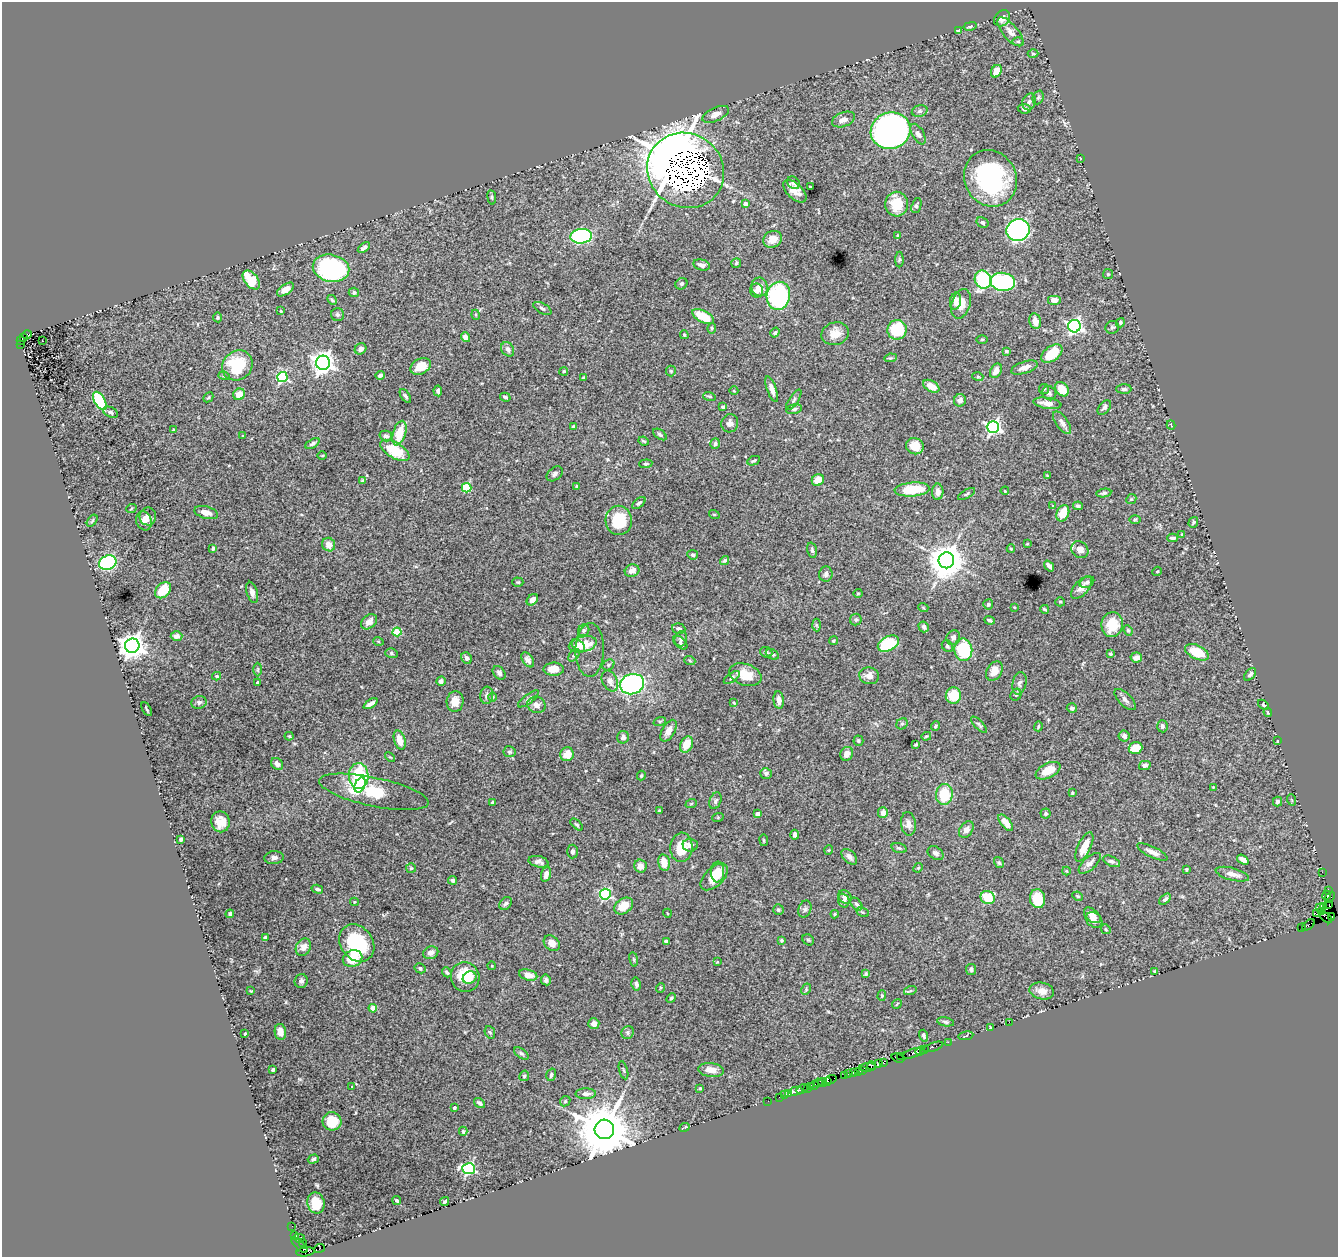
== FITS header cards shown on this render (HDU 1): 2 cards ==
NAXIS1  =                 1336
NAXIS2  =                 1255

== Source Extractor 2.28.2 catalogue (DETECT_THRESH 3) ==
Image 1336 x 1255 px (HDU 1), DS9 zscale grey, 1 PNG px = 1 image px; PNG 1340 x 1259 px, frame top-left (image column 1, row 1255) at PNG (2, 2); each listed source drawn as its Kron ellipse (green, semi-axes under 4 px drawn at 4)
Background 1.92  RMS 0.032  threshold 0.0973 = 3 sigma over >= 5 px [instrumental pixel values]
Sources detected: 453; all 453 listed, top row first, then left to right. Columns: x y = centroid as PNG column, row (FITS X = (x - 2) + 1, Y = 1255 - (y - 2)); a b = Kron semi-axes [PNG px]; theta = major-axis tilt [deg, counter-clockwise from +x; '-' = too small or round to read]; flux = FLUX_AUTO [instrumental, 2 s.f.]
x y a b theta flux
1002 18 9 7 48 14
970 26 6 4 13 5
958 30 4 3 - 4
1010 32 18 7 -49 15
1018 42 5 3 - 2.5
1033 54 5 3 - 2.6
996 71 7 5 60 28
1038 97 7 5 69 4.3
1029 102 8 6 70 8.4
1024 109 6 5 - 7.5
920 111 8 6 17 5.6
716 114 14 6 24 11
843 119 12 7 20 13
891 131 20 18 20 1100
918 134 11 6 -61 8.9
1080 158 3 2 - 1.3
686 170 39 36 -36 25000
990 178 29 26 -63 280
793 183 7 5 -46 7.1
811 187 3 3 - 2.7
795 191 14 7 -43 23
492 197 7 3 -82 3
745 204 4 4 - 16
897 204 12 11 - 51
916 206 8 5 70 4.6
982 222 6 5 - 4.6
1018 230 12 11 - 520
898 235 3 3 - 2.8
581 236 11 7 5 280
773 239 9 8 - 24
364 248 7 3 39 6.6
899 260 8 4 90 3.6
736 263 5 4 - 3.3
702 265 8 5 -14 10
331 268 18 13 -11 370
1108 274 5 5 - 2.9
251 280 11 6 -50 81
983 280 9 8 - 230
1003 282 12 9 -8 300
681 284 6 5 - 4.2
759 287 9 8 - 18
285 290 10 5 35 16
757 290 7 6 - 11
354 292 5 4 - 5
778 296 14 11 77 250
332 300 5 4 - 3.6
1054 300 7 5 0 12
955 301 8 5 81 14
961 304 15 9 73 31
542 308 10 5 -29 5.4
281 311 3 2 - 1.7
337 315 6 6 - 4.5
476 315 5 3 - 2.1
703 316 12 5 -28 58
217 317 5 4 - 3.4
1035 321 8 5 -77 20
1120 323 5 4 - 3.1
1074 326 6 6 - 540
1112 327 7 6 - 4.5
712 328 5 4 - 3.3
897 330 10 9 - 110
775 332 5 4 - 3.7
27 334 5 3 - 310
835 334 14 11 16 25
684 335 4 3 - 2.3
23 337 3 3 - 180
465 337 5 4 - 14
982 339 5 3 - 2.2
20 340 3 2 - 150
42 341 2 2 - 6.6
21 344 2 2 - 140
360 349 6 5 - 7.4
508 349 8 6 -58 8.5
1006 351 4 3 - 3.7
1052 354 12 7 35 63
890 358 6 4 8 2.9
323 363 7 7 - 1500
237 365 16 14 44 96
421 366 11 7 27 32
1024 368 14 6 19 13
564 371 4 4 - 3.7
671 371 5 5 - 2.7
996 371 8 5 61 14
380 375 4 3 - 5.1
224 376 6 3 -16 2.4
282 377 5 5 - 230
978 377 5 3 - 2.1
583 378 3 2 - 2.8
931 386 9 5 -30 23
772 389 13 4 -71 14
1044 389 5 5 - 3.8
1062 389 8 6 -51 31
1124 389 7 4 0 4.5
438 391 5 4 - 4.6
734 391 4 3 - 1.6
1049 393 7 6 - 5.5
239 394 6 5 - 22
405 396 8 3 -56 3.9
709 396 6 4 -17 3.7
208 397 5 3 - 2.3
505 397 5 3 - 4.1
794 400 12 4 56 5.6
960 400 6 6 - 9.4
100 401 10 5 -60 170
1047 403 14 5 -8 19
723 407 4 4 - 3.1
1104 407 8 5 50 5.9
794 409 8 4 13 4.5
110 412 8 5 -25 5.8
730 423 9 8 - 11
1062 423 13 6 -54 9.8
1171 425 4 2 - 1.5
574 427 4 3 - 4.3
993 427 6 6 - 500
174 430 4 3 - 2.1
399 433 13 6 73 53
660 434 8 4 -34 5
243 436 3 2 - 1.8
386 436 6 5 - 8.6
644 441 5 3 - 2.8
312 444 8 4 29 5.3
715 444 5 4 - 6.2
915 446 9 8 - 39
395 450 16 8 -31 79
322 455 5 3 - 2
754 461 6 3 24 3.6
646 464 6 4 6 3.8
555 474 9 6 38 6.6
1047 476 3 2 - 1.6
818 480 6 5 - 27
363 481 4 4 - 3.9
576 486 4 4 - 2
467 488 4 4 - 110
912 489 18 7 4 74
1005 491 4 3 - 1.7
938 492 8 5 89 12
1104 493 7 4 10 4.5
967 494 9 4 29 3.5
1131 499 5 4 - 2.9
639 503 8 4 39 5
1053 506 4 3 - 2.1
1078 506 5 4 - 5.6
131 509 5 3 - 1.9
206 513 12 6 -16 16
1063 513 8 6 68 39
714 514 5 3 - 1.9
148 516 9 8 - 13
1135 519 5 3 - 2.3
619 520 14 13 - 83
92 521 7 3 54 2.8
144 521 9 7 -70 12
1193 522 5 4 - 4.4
1182 534 3 2 - 1.8
1172 538 5 3 - 4
1027 544 3 2 - 1.5
329 545 7 6 - 17
213 548 4 3 - 5.1
1011 549 4 4 - 2.2
812 550 7 4 -76 4.2
1080 550 9 7 -45 17
693 555 5 4 - 4.6
725 560 5 4 - 4.3
946 560 8 8 - 4700
108 563 9 7 22 310
1049 566 6 3 -52 7.5
632 571 7 6 - 14
1157 571 5 4 - 2.5
826 574 7 6 - 7.2
518 582 5 4 - 2.6
1087 582 8 5 28 5.3
1082 588 13 7 47 14
163 590 9 6 45 45
252 592 11 5 -73 9.3
858 593 4 4 - 2.4
532 600 6 5 - 15
1060 602 5 4 - 2.7
988 604 5 5 - 5
923 607 5 3 - 1.8
1014 607 3 2 - 1.7
1045 609 4 2 - 2.8
856 619 6 6 - 4.4
989 620 5 3 - 4.2
369 622 9 6 41 14
816 625 6 4 -87 3
1112 625 12 10 81 54
924 627 5 5 - 8.6
679 629 6 5 - 6
584 630 6 5 - 5.5
1128 630 5 4 - 2.7
397 632 4 4 - 58
177 636 6 5 - 9.1
953 638 7 6 - 6.5
681 639 8 6 76 8.3
378 641 5 3 - 1.9
833 641 4 4 - 2.7
680 643 8 5 -43 5.9
888 643 11 7 26 120
583 644 14 7 14 39
132 646 7 7 - 2300
578 646 7 5 -41 17
947 646 6 5 - 4
590 650 27 14 89 21
963 650 11 9 -80 140
766 652 6 5 - 4.6
1197 652 13 7 -26 58
391 653 6 5 - 3.9
772 654 7 4 -27 4.3
1110 654 4 4 - 3.4
574 655 7 4 52 3.5
467 658 6 5 - 7.4
1136 658 6 5 - 13
528 660 8 5 -54 9.2
690 661 5 3 - 2.5
608 665 6 5 - 3.8
258 669 7 3 90 2.7
554 669 10 6 -1 25
994 671 10 7 59 21
499 673 8 5 -46 6.9
1250 674 7 4 49 5.9
745 675 16 10 -19 43
217 676 4 3 - 2.7
869 676 10 8 -10 14
732 677 9 4 35 5.3
441 681 5 4 - 8.5
610 681 11 7 -64 13
258 683 3 3 - 6.5
1019 683 11 6 77 7.8
632 684 12 10 15 370
487 695 9 6 84 7.9
953 695 8 7 - 56
1016 695 6 5 - 4
492 697 5 3 - 2.3
528 699 12 4 37 5.4
779 700 9 5 -84 13
1125 700 13 6 -46 8.3
199 702 8 6 17 6.7
455 702 10 8 84 26
734 703 4 3 - 2
371 704 8 3 30 9.3
536 705 9 8 - 11
1263 705 6 4 -40 3
1072 708 5 4 - 5.6
147 709 7 2 -59 2.7
1268 712 4 3 - 2.6
660 721 6 4 18 2.7
902 724 6 5 - 3.7
979 725 10 4 -45 4.9
935 726 5 4 - 3.4
1038 726 5 3 - 2.3
1162 726 6 5 - 5.7
668 731 12 6 59 13
289 736 4 4 - 2.3
926 736 5 3 - 2.6
1124 736 5 5 - 7.1
623 737 6 6 - 7.3
400 740 10 5 -74 30
858 741 5 5 - 3.4
1277 741 3 2 - 1.8
686 744 8 6 63 34
916 745 4 3 - 2.8
1136 748 7 6 - 35
509 752 6 5 - 4.6
567 754 7 6 - 27
847 754 7 6 - 15
390 757 5 3 - 2.2
277 764 7 5 -42 10
1145 765 6 4 15 6.4
1048 771 13 7 27 36
766 773 6 5 - 6.2
359 776 13 10 -88 150
641 776 5 3 - 2.5
360 785 8 5 66 41
1213 787 3 3 - 1.7
374 792 56 14 -12 110
1072 793 4 3 - 1.9
944 795 10 8 82 70
1292 800 6 3 -70 2.1
715 801 9 5 70 5.4
492 802 4 4 - 3.3
1277 802 5 4 - 5.3
691 804 6 3 20 2.3
659 810 3 3 - 2.1
883 813 5 5 - 15
1046 813 5 5 - 4
757 814 4 4 - 6.3
718 817 6 4 19 2.1
220 822 10 9 - 23
1006 823 10 5 -50 18
908 824 12 7 -83 12
577 825 8 4 -41 3.7
966 830 9 6 55 10
795 835 5 3 - 6.3
181 839 4 3 - 5.4
764 840 6 3 -82 2.4
690 845 7 6 - 6.6
681 847 15 11 86 52
1084 847 16 6 65 27
899 848 8 4 -15 4
829 850 5 3 - 1.8
573 851 7 5 88 4.9
1152 852 17 5 -25 13
936 853 9 6 -33 6.9
849 857 9 5 -45 7.5
274 858 9 6 5 7.4
1243 860 6 4 -36 12
1111 861 9 5 -24 5.3
538 862 10 5 -12 9.1
664 863 8 5 -78 27
999 863 6 4 -57 3.3
1090 863 14 6 43 10
640 866 6 6 - 17
411 868 5 5 - 3.1
918 868 5 4 - 2.7
1186 869 3 3 - 2.5
1066 871 4 4 - 2.2
717 872 10 7 -87 17
1322 872 2 2 - 47
546 874 8 5 73 11
1232 874 17 6 -15 16
714 877 17 9 44 42
453 880 4 3 - 4.4
317 889 6 3 -16 4.2
1329 890 4 2 - 150
605 894 5 5 - 260
1327 895 5 3 - 90
1078 896 5 3 - 2.6
845 897 7 6 - 10
988 897 7 6 - 84
1330 897 6 3 51 220
1038 899 9 7 -82 62
1165 899 7 4 42 5.9
844 901 7 5 -71 7.3
354 902 4 4 - 2.2
506 903 7 5 43 5.1
856 904 7 4 -50 5
1329 904 2 2 - 25
624 906 10 7 36 38
1324 906 3 2 - 2.6
1320 908 3 3 - 36
805 909 9 6 71 5.7
778 910 5 5 - 4.5
1322 911 4 3 - 81
862 912 6 4 -28 3.4
667 913 4 3 - 1.7
230 914 4 3 - 5.4
835 914 4 4 - 2.3
1316 914 4 3 - 100
1092 915 10 6 -41 17
1326 917 7 2 -40 87
1332 917 3 2 - 39
1094 920 9 7 -39 13
1309 925 7 3 37 430
1302 928 3 2 - 89
1106 929 5 4 - 3
265 938 4 3 - 6.5
781 940 4 4 - 3.3
808 940 6 5 - 2.7
666 941 4 3 - 4
357 943 20 16 -53 160
552 943 9 7 -41 16
303 947 9 7 58 14
431 953 8 6 23 9.7
353 959 10 8 23 43
634 959 7 3 -81 3
717 962 4 4 - 1.7
492 966 4 2 - 1.6
420 968 6 5 - 4.1
971 969 5 5 - 6.3
1155 971 3 3 - 2.7
447 972 5 3 - 3.9
866 974 4 4 - 3.4
528 975 9 5 -15 16
465 977 15 14 - 65
470 978 7 5 32 14
546 980 5 5 - 7.2
301 981 7 6 - 6.2
636 984 6 4 -77 7.8
660 988 5 3 - 2
806 989 6 4 60 2.9
251 991 3 3 - 1.9
910 991 6 4 18 3.3
1042 991 12 8 -11 18
882 996 5 4 - 2.5
671 998 5 4 - 3.5
897 1004 5 2 - 1.9
373 1008 4 4 - 34
945 1022 8 4 -10 4.5
1009 1022 2 2 - 38
594 1024 5 5 - 11
990 1027 3 3 - 2.1
280 1032 8 5 -80 14
490 1032 6 5 - 3.2
628 1032 6 6 - 4.7
245 1034 3 2 - 2
923 1036 6 4 -73 4.1
966 1036 7 2 11 1.8
948 1042 2 2 - 68
933 1047 10 2 19 240
924 1049 4 3 - 370
920 1051 5 3 - 130
521 1053 8 4 -36 4.5
912 1053 9 3 19 490
901 1056 2 2 - 47
898 1058 6 2 -21 120
884 1063 3 2 - 94
879 1064 3 2 - 110
871 1066 4 3 - 350
868 1067 8 3 4 660
273 1070 4 3 - 5.5
623 1070 9 3 -75 2.6
711 1070 13 7 -7 19
862 1070 3 3 - 290
858 1071 3 2 - 150
854 1072 2 2 - 29
848 1074 4 2 - 270
551 1075 6 5 - 4.9
844 1075 4 3 - 350
524 1076 5 4 - 4.5
831 1079 6 3 19 250
828 1081 4 3 - 230
823 1082 4 3 - 260
818 1083 4 3 - 120
814 1085 4 2 - 290
352 1087 3 2 - 1.6
811 1087 4 3 - 310
700 1088 3 3 - 2
807 1088 2 2 - 170
802 1089 6 3 36 240
796 1091 6 3 12 40
586 1094 10 5 1 9
789 1094 3 3 - 230
784 1095 3 3 - 39
779 1097 2 2 - 86
565 1101 6 4 46 2.6
768 1101 2 2 - 43
480 1103 6 4 -34 6.4
454 1108 3 3 - 4.6
332 1121 9 9 - 54
685 1127 5 2 - 2.6
604 1129 10 9 - 15000
463 1131 4 3 - 2.5
313 1159 5 4 - 3.1
469 1169 6 5 - 340
397 1201 4 4 - 3.6
445 1202 5 3 - 3.3
316 1203 11 8 -79 31
292 1226 2 2 - 30
295 1235 3 3 - 45
299 1238 5 3 - 160
303 1243 3 2 - 64
299 1245 10 3 -43 260
320 1248 5 3 - 880
306 1252 9 3 9 320